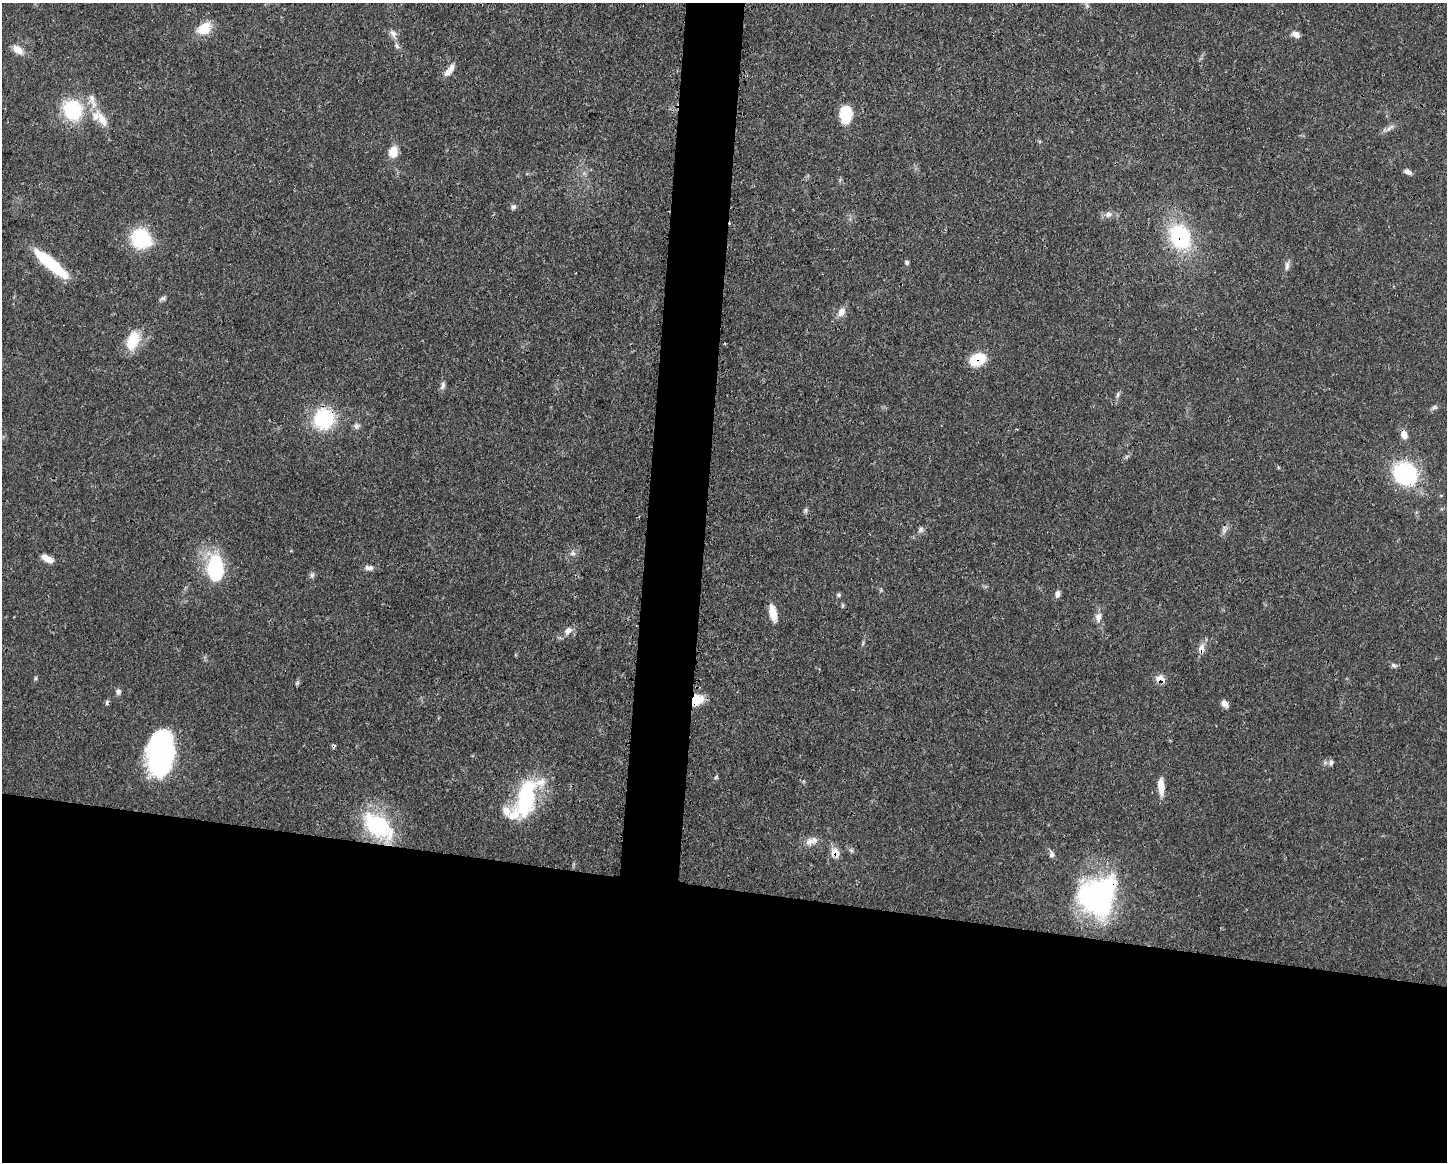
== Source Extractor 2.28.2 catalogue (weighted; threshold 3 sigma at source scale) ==
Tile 11 of 3 x 4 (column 2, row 4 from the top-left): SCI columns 1563-3007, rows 4-1163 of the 4682 x 4647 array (HDU 1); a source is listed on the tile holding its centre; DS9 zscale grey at full resolution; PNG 1449 x 1164 px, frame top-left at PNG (2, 3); no overlay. Shown black and unused: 27% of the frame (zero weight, under 3 of 4 exposures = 1% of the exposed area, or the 3 px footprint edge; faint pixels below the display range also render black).
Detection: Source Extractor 2.28.2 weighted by HDU 2 'WHT'; one run over the whole footprint, this tile lists its part. Background 0.0563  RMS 0.0033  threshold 0.0148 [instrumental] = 3 sigma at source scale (4.5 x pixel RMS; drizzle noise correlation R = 1.50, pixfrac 1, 0.05/0.05 arcsec/px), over >= 5 px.
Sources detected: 72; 3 cosmic-ray / hot-pixel residue — not listed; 5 inside a brighter listed object's ellipse — not listed separately; the other 64 listed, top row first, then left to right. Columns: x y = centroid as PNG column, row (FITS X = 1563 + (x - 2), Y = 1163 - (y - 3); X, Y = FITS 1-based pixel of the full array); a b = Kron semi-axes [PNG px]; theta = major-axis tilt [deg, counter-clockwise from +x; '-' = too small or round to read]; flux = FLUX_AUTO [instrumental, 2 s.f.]
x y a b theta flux
204 28 17 12 36 6.5
393 34 13 8 -62 1.7
1296 34 9 6 -37 2.2
396 46 8 6 -71 0.94
18 50 15 9 -32 3.1
449 71 18 7 52 2.7
72 110 26 24 -55 20
846 114 15 10 88 14
102 119 28 11 -60 6
1390 127 14 5 34 1.4
1039 141 5 3 - 0.37
393 152 12 9 75 4.6
1408 172 9 6 -26 1.3
514 207 8 6 40 0.9
1108 214 11 8 13 1.6
1180 237 21 17 -62 31
140 238 21 18 -43 21
907 262 6 5 - 0.66
51 264 43 10 -40 18
1287 266 13 6 83 1.3
163 298 9 5 27 0.78
841 312 12 9 59 2.4
132 341 25 15 68 8.4
978 359 15 10 23 12
442 385 10 6 68 1.2
1118 395 7 5 71 0.73
1434 407 9 5 31 0.86
324 419 21 20 - 22
356 426 9 7 -76 1.1
1404 435 10 8 -69 2.4
1405 474 25 22 -42 33
806 510 7 4 89 0.63
921 530 9 7 57 0.97
1224 530 8 6 69 1.1
573 553 8 6 -2 1
47 559 13 6 -27 3.3
369 568 12 7 -4 1.5
215 569 25 16 -88 26
312 575 6 6 - 0.79
1057 594 8 6 74 1.3
838 595 6 5 - 0.53
842 606 7 3 90 0.45
773 613 18 7 -78 4.9
1098 617 12 8 88 2.2
568 631 11 8 47 2
863 643 6 4 72 0.46
1201 649 12 8 88 2.2
1394 665 9 5 -19 0.84
35 678 6 4 90 0.45
1160 679 7 5 -8 5.6
297 683 6 5 - 0.56
118 691 8 6 -84 0.97
697 700 16 11 40 6.8
1225 704 9 7 -50 1.6
161 753 40 22 83 71
1331 763 8 6 85 0.88
716 777 6 4 45 0.49
1161 787 20 7 -87 4
526 798 54 24 78 27
378 826 43 24 -39 27
810 841 14 11 -1 2.7
835 853 10 8 -47 3.9
1051 854 10 6 -83 1.1
1098 896 43 38 55 61
Overlapping masked pixels (flux is a lower limit): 10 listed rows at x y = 1180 237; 51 264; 978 359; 324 419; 1201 649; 1160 679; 697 700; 161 753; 835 853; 1098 896